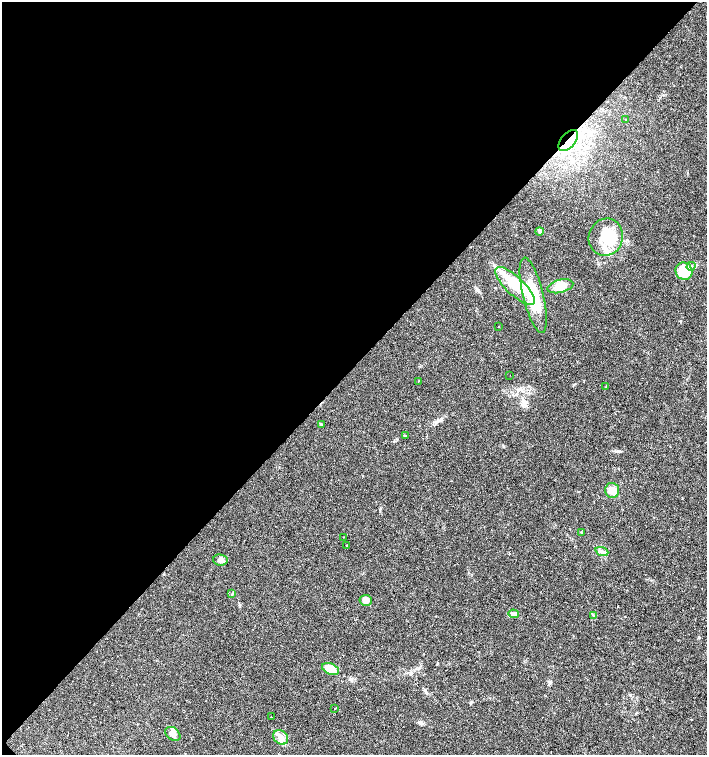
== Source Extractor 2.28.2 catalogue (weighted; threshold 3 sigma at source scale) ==
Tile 5 of 4 x 4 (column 1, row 2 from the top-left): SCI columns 219-1627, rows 3009-4513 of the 6005 x 6018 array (HDU 1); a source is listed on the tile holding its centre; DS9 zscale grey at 2 x 2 block average (1 PNG px = mean of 2 x 2 image px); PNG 709 x 757 px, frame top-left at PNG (2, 2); each listed source drawn as its Kron ellipse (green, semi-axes under 4 px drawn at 4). Shown black and unused: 49% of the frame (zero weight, under 3 of 4 exposures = <1% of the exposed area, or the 3 px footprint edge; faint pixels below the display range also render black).
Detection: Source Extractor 2.28.2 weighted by HDU 2 'WHT'; one run over the whole footprint, this tile lists its part. Background 0.0164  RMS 0.0027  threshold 0.0124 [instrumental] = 3 sigma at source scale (4.5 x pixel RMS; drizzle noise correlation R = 1.50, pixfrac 1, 0.0396/0.0396 arcsec/px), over >= 5 px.
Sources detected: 40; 2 inside a brighter object's white glare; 5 cosmic-ray / hot-pixel residue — neither listed nor drawn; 3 inside a brighter listed object's ellipse — not listed separately; the other 30 listed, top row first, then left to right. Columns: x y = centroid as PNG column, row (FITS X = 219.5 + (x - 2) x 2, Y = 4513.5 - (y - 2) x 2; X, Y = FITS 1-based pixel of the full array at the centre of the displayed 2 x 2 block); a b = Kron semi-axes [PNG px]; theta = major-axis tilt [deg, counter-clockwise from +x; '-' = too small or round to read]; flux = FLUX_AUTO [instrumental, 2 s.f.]
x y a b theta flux
625 119 2 2 - 0.37
568 141 12 7 51 9.3
539 231 4 3 - 0.92
606 237 19 17 74 17
691 266 4 3 - 1.2
684 271 9 8 - 20
515 286 26 9 -43 17
560 286 13 6 15 6.9
533 295 39 10 -76 28
498 327 2 2 - 1.4
510 375 2 2 - 0.44
419 381 3 2 - 0.43
606 386 4 2 - 0.51
321 425 3 2 - 0.43
405 436 3 3 - 0.56
612 490 7 7 - 6.1
581 533 3 3 - 0.5
343 537 2 2 - 0.21
347 545 2 2 - 0.6
602 552 7 4 -20 1.9
220 560 7 5 -5 3
232 594 3 2 - 0.43
366 600 6 5 - 3.8
513 614 5 4 - 1.6
594 616 3 2 - 0.53
330 669 9 5 -23 12
334 708 2 2 - 0.52
271 717 2 2 - 3.2
173 734 8 6 -38 3.2
281 737 8 6 -42 3.8
Overlapping masked pixels (flux is a lower limit): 1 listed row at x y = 568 141
Diffuse or blended objects may show on this block-average render without a row.